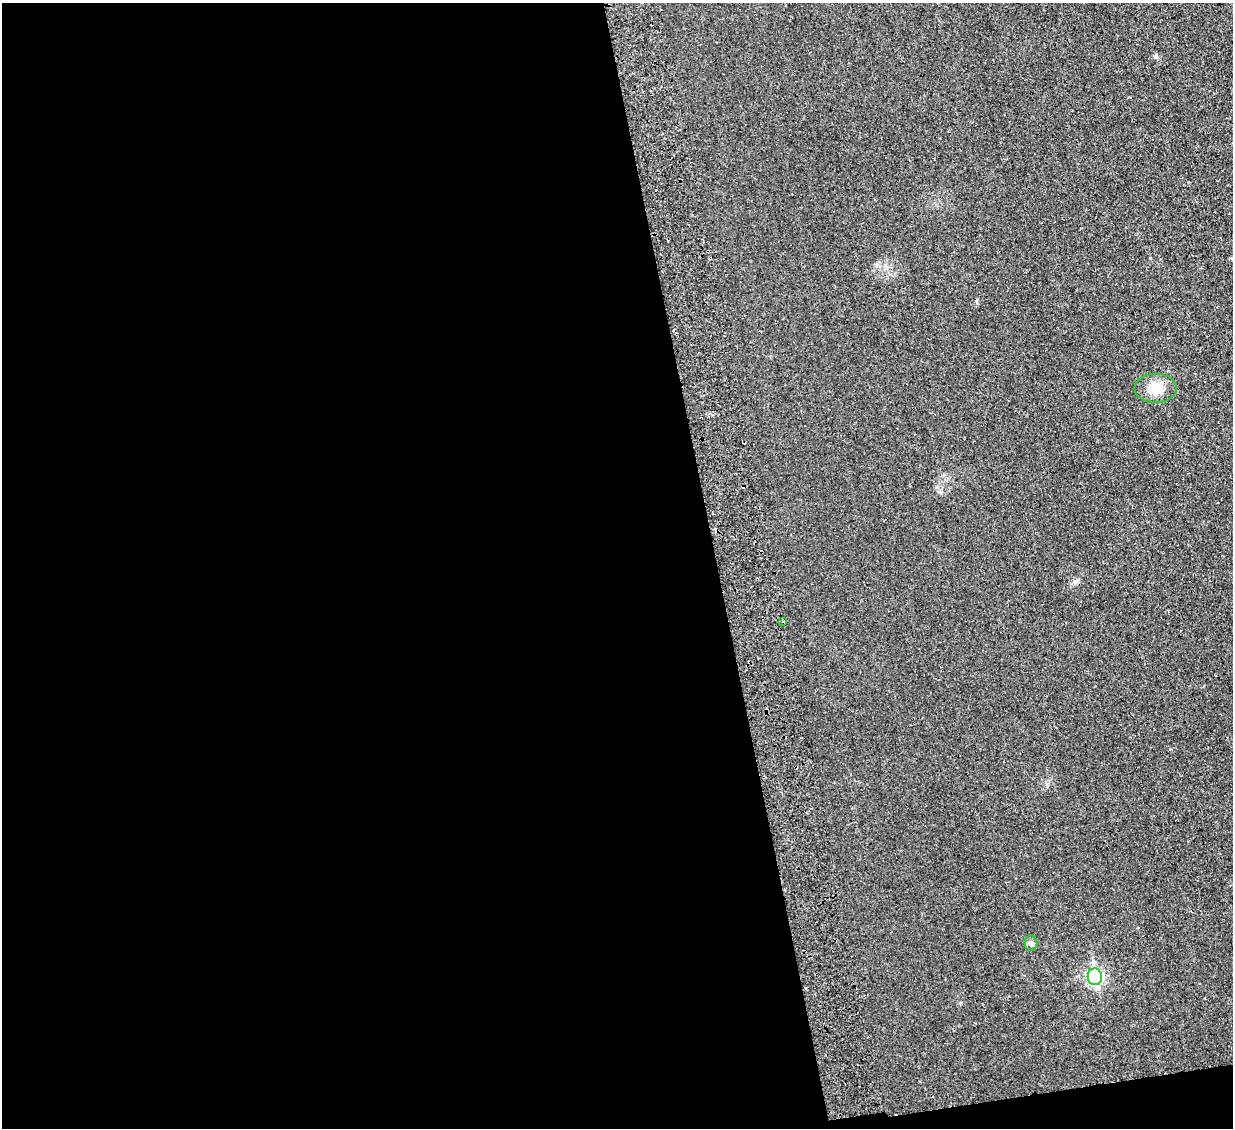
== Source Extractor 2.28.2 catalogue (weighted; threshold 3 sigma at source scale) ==
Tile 13 of 4 x 4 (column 1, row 4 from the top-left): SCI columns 58-1288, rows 160-1285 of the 5040 x 4933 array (HDU 1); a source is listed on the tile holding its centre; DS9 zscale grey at full resolution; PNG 1235 x 1130 px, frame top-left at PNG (2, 3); each listed source drawn as its Kron ellipse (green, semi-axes under 4 px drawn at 4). Shown black and unused: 59% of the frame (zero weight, under 2 of 3 exposures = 3% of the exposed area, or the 3 px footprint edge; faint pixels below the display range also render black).
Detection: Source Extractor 2.28.2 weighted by HDU 2 'WHT'; one run over the whole footprint, this tile lists its part. Background 0.0363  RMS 0.0063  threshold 0.0285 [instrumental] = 3 sigma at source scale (4.5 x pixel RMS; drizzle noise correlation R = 1.50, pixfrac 1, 0.05/0.05 arcsec/px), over >= 5 px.
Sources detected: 5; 1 cosmic-ray / hot-pixel residue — neither listed nor drawn; the other 4 listed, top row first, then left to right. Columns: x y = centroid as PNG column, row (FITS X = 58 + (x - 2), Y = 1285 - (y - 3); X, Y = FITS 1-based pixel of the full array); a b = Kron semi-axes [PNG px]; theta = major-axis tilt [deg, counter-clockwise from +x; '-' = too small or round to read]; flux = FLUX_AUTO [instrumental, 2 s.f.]
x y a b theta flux
1156 388 21 14 0 11
783 622 3 3 - 2.5
1031 943 8 6 -89 1.7
1095 977 8 7 - 110